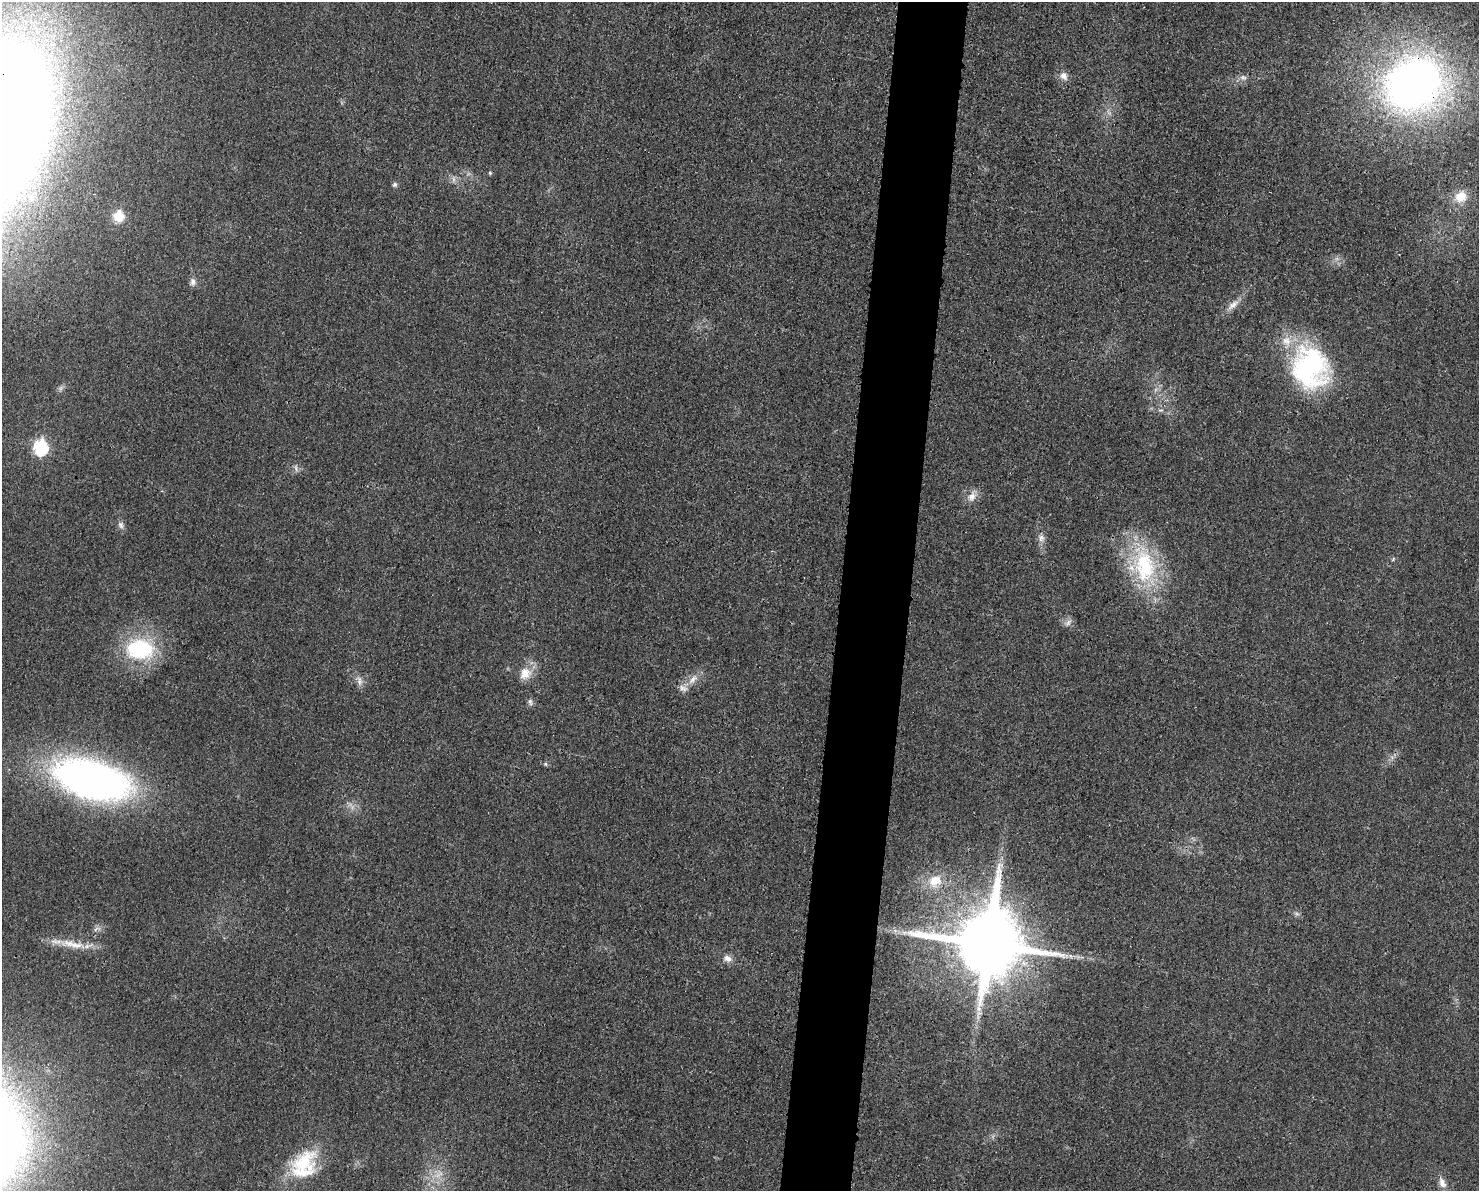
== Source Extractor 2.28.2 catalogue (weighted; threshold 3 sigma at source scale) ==
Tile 5 of 3 x 4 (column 2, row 2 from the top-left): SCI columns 1608-3084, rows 2393-3581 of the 4804 x 4790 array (HDU 1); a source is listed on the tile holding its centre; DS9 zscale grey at full resolution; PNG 1481 x 1193 px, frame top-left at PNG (2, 2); no overlay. Shown black and unused: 5% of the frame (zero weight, under 3 of 4 exposures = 2% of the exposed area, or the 3 px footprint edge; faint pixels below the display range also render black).
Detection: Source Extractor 2.28.2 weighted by HDU 2 'WHT'; one run over the whole footprint, this tile lists its part. Background 0.0257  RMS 0.006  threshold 0.0271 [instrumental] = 3 sigma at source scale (4.5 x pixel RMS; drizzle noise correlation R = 1.50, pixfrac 1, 0.05/0.05 arcsec/px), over >= 5 px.
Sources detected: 42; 3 too faint to see at this stretch — not listed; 4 inside a brighter listed object's ellipse — not listed separately; the other 35 listed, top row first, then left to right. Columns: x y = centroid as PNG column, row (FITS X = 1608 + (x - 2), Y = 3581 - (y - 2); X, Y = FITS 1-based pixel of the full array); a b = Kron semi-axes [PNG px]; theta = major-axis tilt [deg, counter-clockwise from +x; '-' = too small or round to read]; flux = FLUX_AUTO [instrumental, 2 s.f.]
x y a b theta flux
1064 76 10 9 - 4.4
1243 78 10 8 -10 2.7
1414 84 62 54 28 350
490 173 5 4 - 0.89
454 179 11 4 86 1.7
395 185 6 6 - 1.5
1461 197 16 14 35 11
118 216 6 6 - 30
193 282 11 7 -89 2.6
1233 305 21 8 41 5.6
1310 367 46 39 -76 110
1160 410 7 4 0 1.1
40 448 8 7 - 81
296 468 11 4 -77 1.8
972 496 18 10 62 5.8
121 525 11 8 -71 2.5
1041 538 11 9 -72 3.5
1393 559 6 4 47 0.72
1144 566 51 36 -82 62
1068 623 12 7 40 2.7
140 649 31 22 -3 57
525 673 18 16 62 9.6
693 679 19 8 49 6.3
359 681 15 7 -75 3.6
530 702 10 6 -78 1.9
545 764 5 5 - 0.98
92 780 72 35 -15 320
935 881 19 16 25 13
988 944 20 19 - 7000
76 945 26 9 -5 11
1070 956 7 4 -87 1.1
727 958 12 9 -25 4
303 1163 41 30 40 39
438 1175 11 7 4 4.7
1442 1183 14 9 -68 4.6
Overlapping masked pixels (flux is a lower limit): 2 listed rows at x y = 1414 84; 988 944